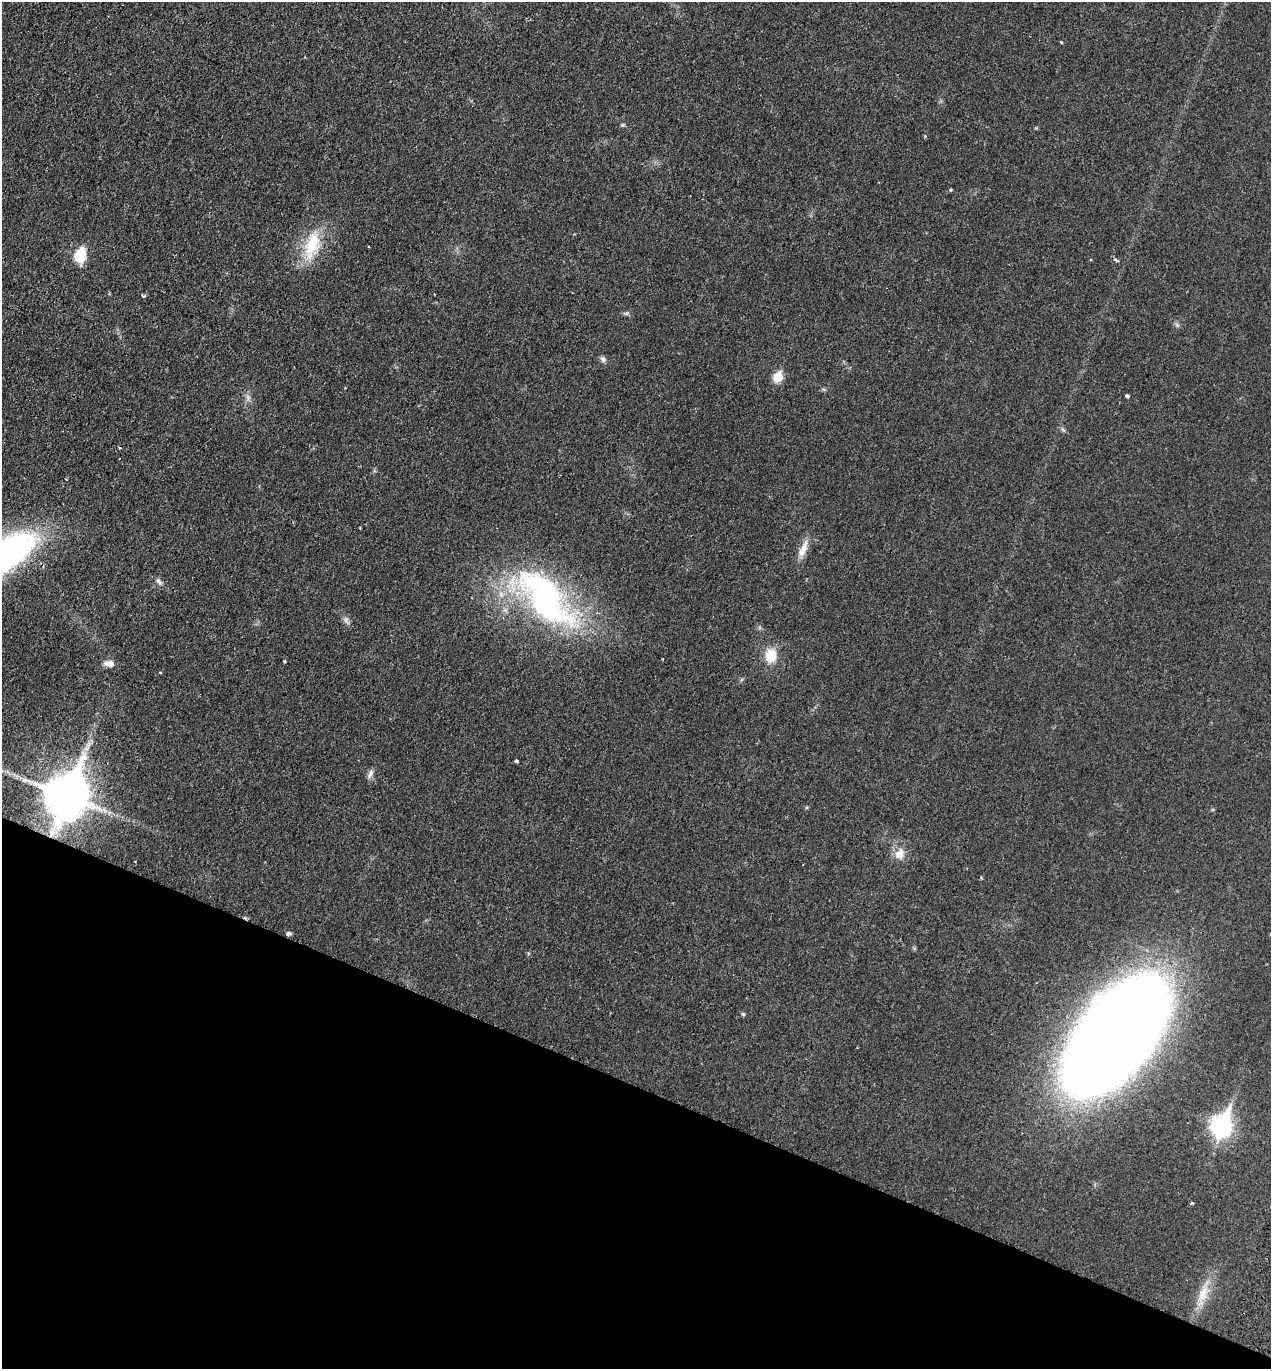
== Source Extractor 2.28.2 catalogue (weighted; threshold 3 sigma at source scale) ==
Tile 15 of 4 x 4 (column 3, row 4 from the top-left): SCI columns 2734-4002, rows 28-1394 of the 5597 x 5520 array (HDU 1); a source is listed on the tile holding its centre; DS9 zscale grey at full resolution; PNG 1273 x 1371 px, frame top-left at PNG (2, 2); no overlay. Shown black and unused: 21% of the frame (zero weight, under 2 of 3 exposures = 3% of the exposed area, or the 3 px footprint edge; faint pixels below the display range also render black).
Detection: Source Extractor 2.28.2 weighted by HDU 2 'WHT'; one run over the whole footprint, this tile lists its part. Background 0.0415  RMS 0.0052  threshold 0.0233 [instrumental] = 3 sigma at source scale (4.5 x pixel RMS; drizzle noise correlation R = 1.50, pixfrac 1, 0.05/0.05 arcsec/px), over >= 5 px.
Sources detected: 34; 3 cosmic-ray / hot-pixel residue — not listed; the other 31 listed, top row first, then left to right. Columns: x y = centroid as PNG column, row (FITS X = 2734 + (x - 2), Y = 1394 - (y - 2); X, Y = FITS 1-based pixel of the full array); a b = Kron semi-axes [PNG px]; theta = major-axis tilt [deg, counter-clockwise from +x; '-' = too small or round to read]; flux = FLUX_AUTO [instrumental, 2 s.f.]
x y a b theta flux
1061 42 4 3 - 0.48
951 190 3 3 - 0.67
312 245 43 17 73 20
369 246 3 2 - 0.49
80 256 13 9 71 18
1116 260 5 3 - 1.7
143 296 4 3 - 1.7
626 313 6 5 - 0.85
603 359 9 7 -54 1.6
778 377 6 5 - 19
1127 395 4 3 - 4
119 447 3 3 - 1.1
360 527 3 2 - 0.42
803 549 24 8 67 5.7
159 581 10 5 -49 1.4
545 598 90 40 -52 120
346 619 8 5 80 1.5
771 655 15 12 88 10
284 662 3 3 - 2.9
109 664 13 8 0 3
160 672 3 2 - 0.76
517 761 4 3 - 4
370 774 13 5 68 1.8
67 795 15 13 68 1900
899 854 15 13 70 5.2
981 878 4 3 - 0.53
288 933 6 5 - 1.1
743 1014 6 4 -18 0.6
1115 1035 103 50 51 1200
1221 1125 11 8 65 200
1203 1293 26 11 69 9
Overlapping masked pixels (flux is a lower limit): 1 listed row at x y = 67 795